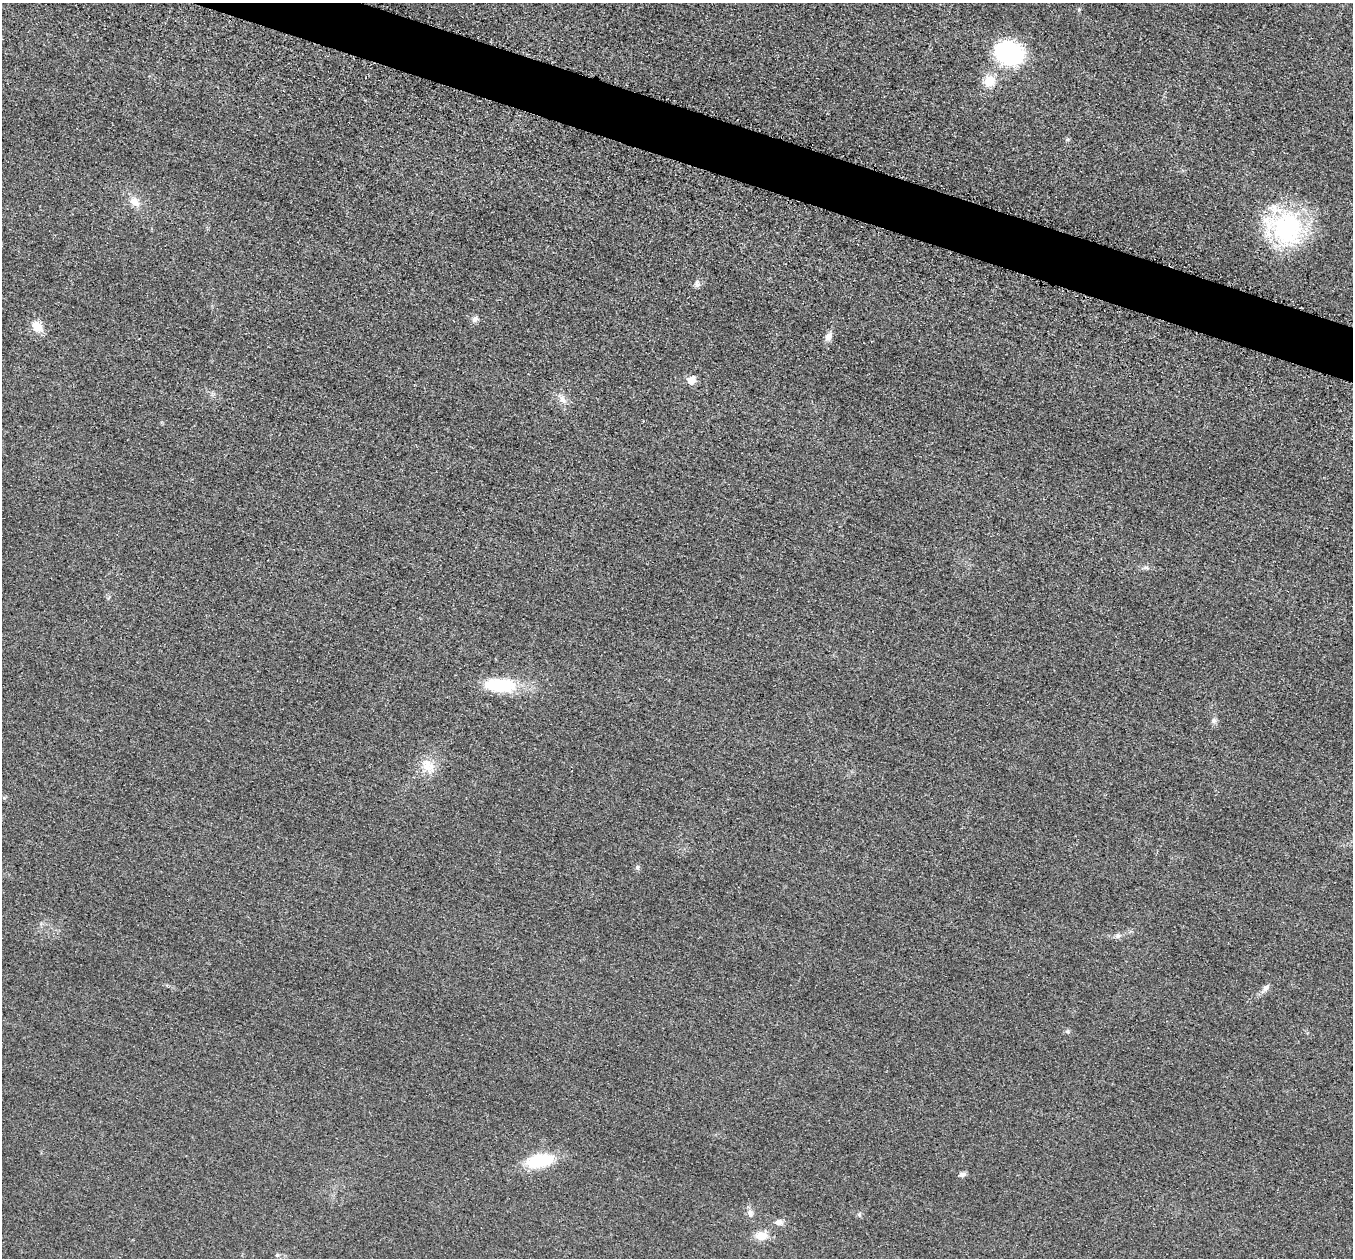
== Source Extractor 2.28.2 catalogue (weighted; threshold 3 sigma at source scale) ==
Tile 11 of 4 x 4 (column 3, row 3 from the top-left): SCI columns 2736-4086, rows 1453-2708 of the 5458 x 5501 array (HDU 1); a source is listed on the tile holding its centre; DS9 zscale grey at full resolution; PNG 1355 x 1260 px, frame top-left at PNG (2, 3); no overlay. Shown black and unused: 3% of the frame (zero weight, under 3 of 5 exposures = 4% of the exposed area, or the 3 px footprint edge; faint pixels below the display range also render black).
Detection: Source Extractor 2.28.2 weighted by HDU 2 'WHT'; one run over the whole footprint, this tile lists its part. Background 0.0197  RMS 0.0051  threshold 0.0228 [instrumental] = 3 sigma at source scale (4.5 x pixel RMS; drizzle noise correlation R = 1.50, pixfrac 1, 0.05/0.05 arcsec/px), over >= 5 px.
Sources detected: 27; all 27 listed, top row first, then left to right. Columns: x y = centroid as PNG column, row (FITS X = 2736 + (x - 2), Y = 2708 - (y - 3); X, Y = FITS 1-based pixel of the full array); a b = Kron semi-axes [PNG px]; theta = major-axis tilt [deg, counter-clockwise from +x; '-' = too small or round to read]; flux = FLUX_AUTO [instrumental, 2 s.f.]
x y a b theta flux
1079 9 5 4 - 0.68
1009 53 27 22 -13 57
989 81 16 14 46 7.6
1067 139 6 4 -18 0.69
135 202 16 11 -31 4.9
1287 229 47 41 -78 59
697 285 9 5 -84 1.4
475 319 8 7 - 1.8
37 326 15 11 -48 6.3
828 337 11 8 66 2.8
691 380 6 5 - 9.7
563 400 13 7 -51 3.2
1146 568 7 4 -19 0.95
500 685 42 17 -4 23
1214 720 8 6 90 1.5
427 766 19 14 -72 7.7
638 867 8 4 -82 0.86
1118 936 7 7 - 1.4
1266 988 11 7 47 2.1
1067 1031 5 5 - 0.85
539 1161 32 15 10 22
962 1174 9 5 12 1.6
750 1213 10 7 -62 2.2
859 1215 6 5 - 0.9
779 1222 13 7 -2 2.3
761 1236 13 10 1 6.4
277 1255 6 5 - 0.81